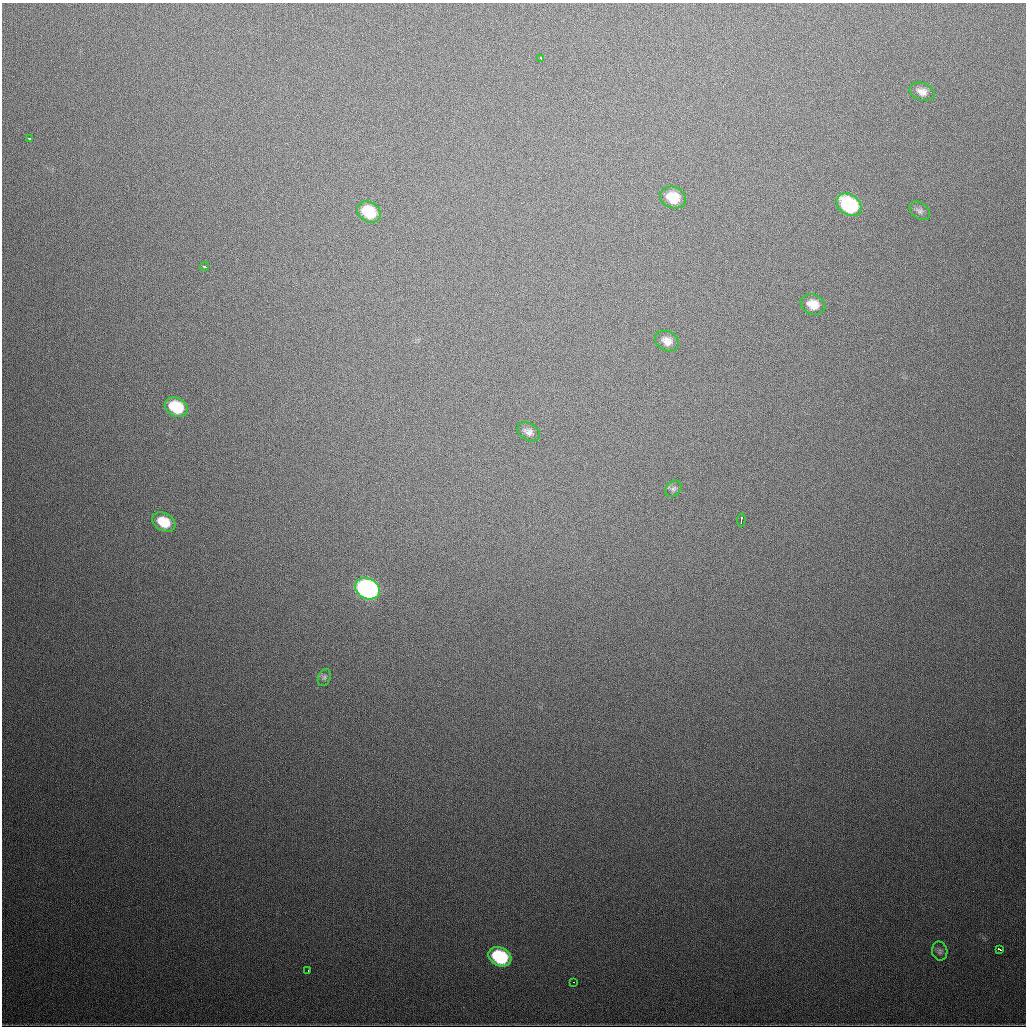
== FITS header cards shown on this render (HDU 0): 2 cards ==
NAXIS1  =                 1024
NAXIS2  =                 1024

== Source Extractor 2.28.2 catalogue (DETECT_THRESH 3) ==
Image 1024 x 1024 px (HDU 0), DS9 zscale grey, 1 PNG px = 1 image px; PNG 1028 x 1028 px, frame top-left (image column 1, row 1024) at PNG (2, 3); each listed source drawn as its Kron ellipse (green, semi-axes under 4 px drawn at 4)
Background 580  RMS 19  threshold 55.9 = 3 sigma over >= 5 px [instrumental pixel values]
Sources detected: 22; all 22 listed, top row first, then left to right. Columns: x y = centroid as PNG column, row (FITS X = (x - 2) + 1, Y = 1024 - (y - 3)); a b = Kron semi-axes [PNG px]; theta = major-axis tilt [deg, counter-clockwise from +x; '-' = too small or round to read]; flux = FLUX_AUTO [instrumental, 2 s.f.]
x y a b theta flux
540 58 3 2 - 1900
922 92 13 8 -19 9400
29 138 3 3 - 13000
673 198 13 10 -21 32000
849 205 14 10 -36 120000
920 211 11 7 -36 4800
369 212 12 9 -31 51000
205 267 4 3 - 3900
813 304 12 10 -20 17000
667 341 13 9 -27 12000
176 407 12 9 -29 55000
528 432 12 8 -30 7000
673 489 9 7 45 4000
741 520 7 2 86 3200
164 522 12 9 -29 32000
367 589 13 10 -26 410000
324 677 9 6 66 3400
999 949 3 2 - 6900
940 951 9 7 -77 3700
500 957 12 9 -28 110000
308 971 3 2 - 1600
574 982 2 2 - 1300